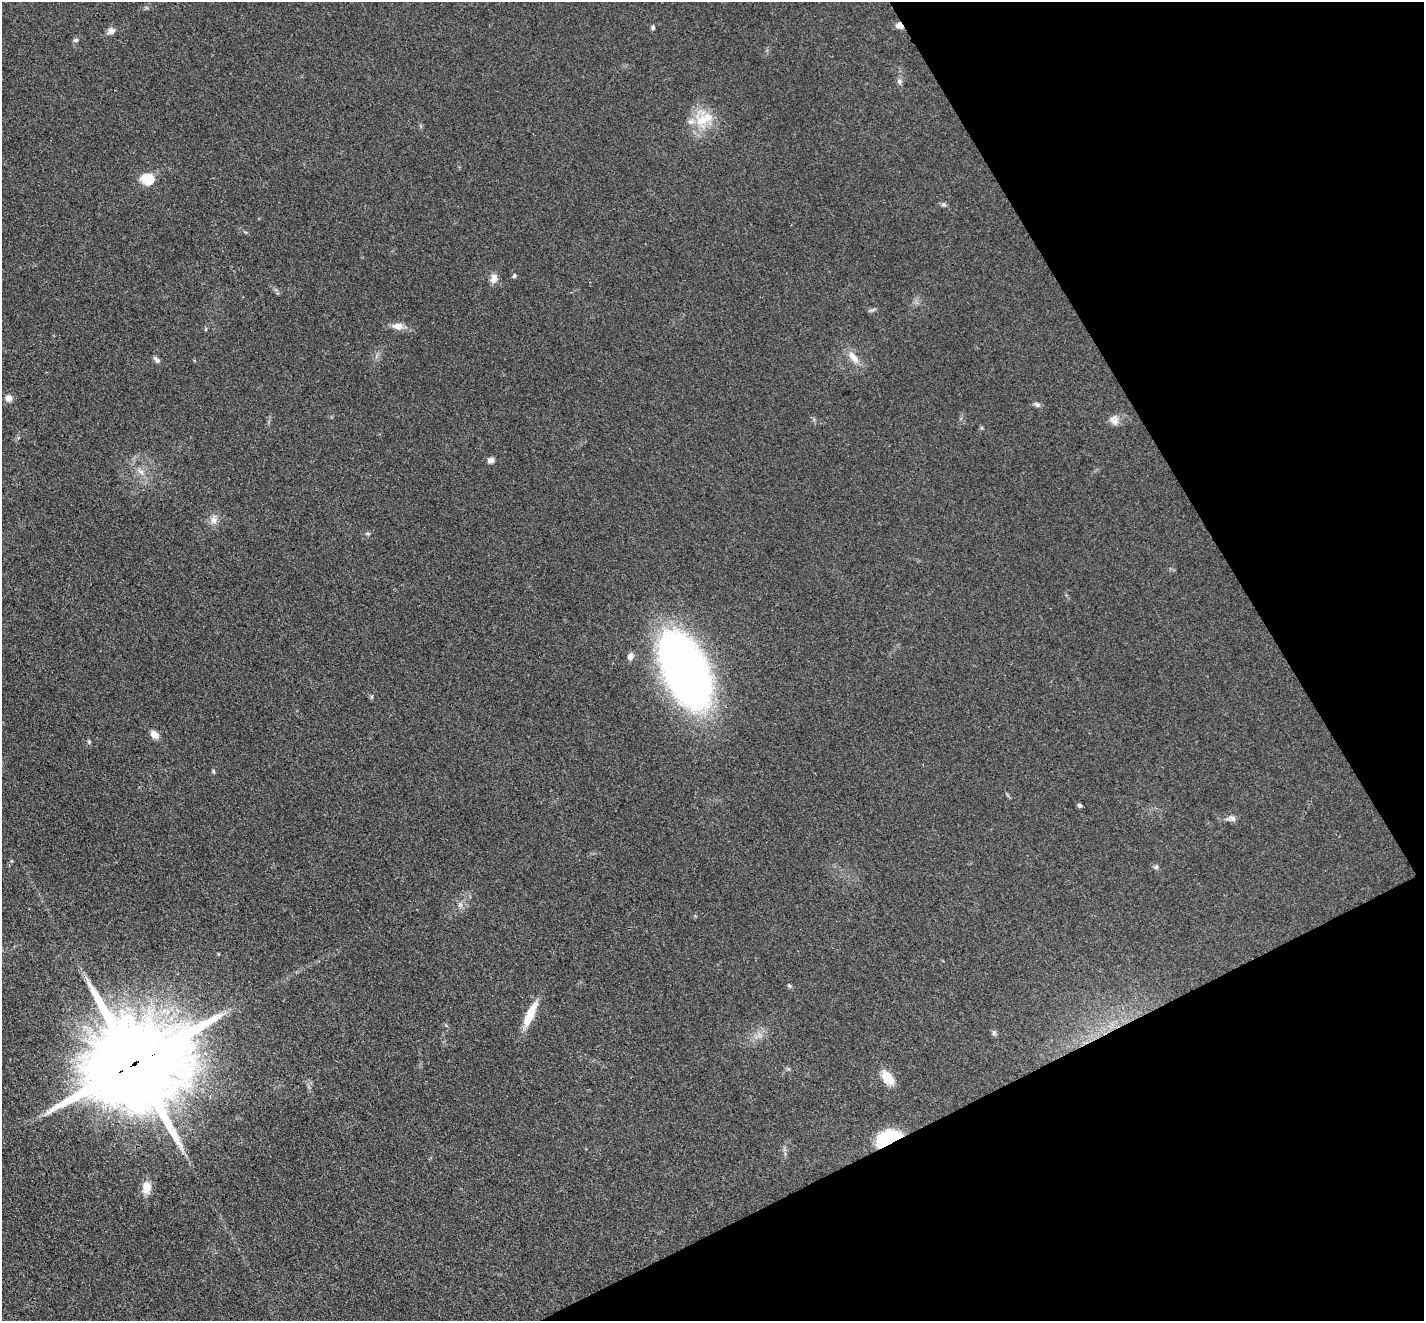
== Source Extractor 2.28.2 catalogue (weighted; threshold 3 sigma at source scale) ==
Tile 12 of 4 x 4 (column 4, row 3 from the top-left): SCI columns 4347-5768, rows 1653-2971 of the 5851 x 5809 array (HDU 1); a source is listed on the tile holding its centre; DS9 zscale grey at full resolution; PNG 1426 x 1323 px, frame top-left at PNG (2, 2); no overlay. Shown black and unused: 23% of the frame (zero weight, under 3 of 4 exposures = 7% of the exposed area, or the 3 px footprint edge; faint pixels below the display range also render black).
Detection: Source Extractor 2.28.2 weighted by HDU 2 'WHT'; one run over the whole footprint, this tile lists its part. Background 0.0899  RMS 0.0078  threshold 0.035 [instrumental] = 3 sigma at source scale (4.5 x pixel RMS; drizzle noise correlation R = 1.50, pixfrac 1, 0.05/0.05 arcsec/px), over >= 5 px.
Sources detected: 39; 1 inside a brighter listed object's ellipse — not listed separately; the other 38 listed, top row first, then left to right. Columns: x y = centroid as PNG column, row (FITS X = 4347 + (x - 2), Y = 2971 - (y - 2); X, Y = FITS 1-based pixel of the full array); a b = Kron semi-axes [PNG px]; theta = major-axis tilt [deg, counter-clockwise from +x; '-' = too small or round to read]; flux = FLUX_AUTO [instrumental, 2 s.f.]
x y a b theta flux
899 26 9 6 -28 4.4
653 27 7 5 77 1.3
111 31 9 8 - 3.5
76 40 7 5 13 1.5
899 81 8 5 -84 2.1
702 120 21 15 15 18
148 179 15 13 -5 16
943 205 8 4 -8 1.5
514 276 6 4 75 1.2
494 278 13 9 82 5
398 326 13 8 -8 6.8
853 357 20 9 -51 8.3
157 360 9 5 -49 2.5
9 398 8 7 - 4.6
1037 404 8 6 -27 2.1
1114 420 13 11 -46 5.3
491 460 7 6 - 3.3
141 472 11 6 -35 3.5
214 519 14 9 89 5
368 534 6 3 -19 0.96
630 656 9 7 81 3.8
685 670 56 28 -66 660
372 697 6 4 89 0.97
155 734 10 7 -42 6.1
89 742 5 5 - 1.2
213 771 5 5 - 1
1079 805 6 4 -42 1.6
1232 818 12 8 -10 3.3
1156 867 6 6 - 1.4
460 904 6 6 - 2.1
218 954 4 3 - 0.59
789 986 6 5 - 1.2
530 1014 33 9 65 17
994 1033 7 6 - 1.7
135 1063 31 23 24 20000
887 1078 20 11 -51 12
888 1138 25 13 21 42
147 1187 16 10 85 8.2
Overlapping masked pixels (flux is a lower limit): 3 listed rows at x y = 899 26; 135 1063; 888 1138